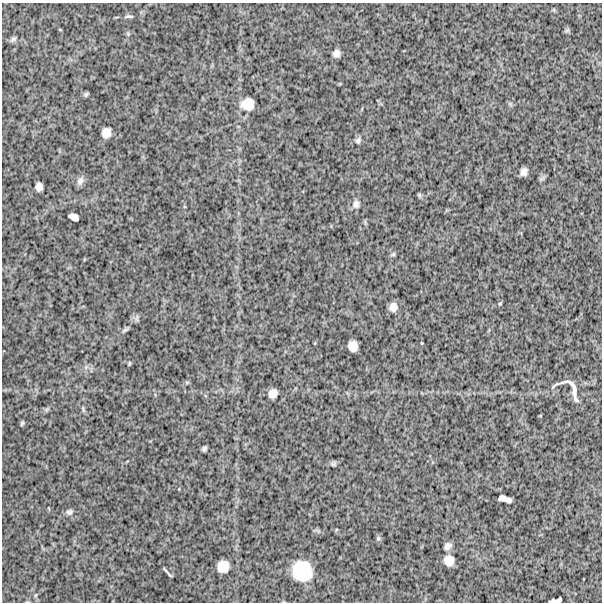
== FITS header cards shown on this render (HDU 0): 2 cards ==
NAXIS1  =                  600
NAXIS2  =                  600

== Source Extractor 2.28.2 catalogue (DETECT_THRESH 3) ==
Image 600 x 600 px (HDU 0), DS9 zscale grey, 1 PNG px = 1 image px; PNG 604 x 604 px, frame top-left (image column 1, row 600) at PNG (2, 3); no overlay
Background 1530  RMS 290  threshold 872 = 3 sigma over >= 5 px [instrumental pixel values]
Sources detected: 39; all 39 listed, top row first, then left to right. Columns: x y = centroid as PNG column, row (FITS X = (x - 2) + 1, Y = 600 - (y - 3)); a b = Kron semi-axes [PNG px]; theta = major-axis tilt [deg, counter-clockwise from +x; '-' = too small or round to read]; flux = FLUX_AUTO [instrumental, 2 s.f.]
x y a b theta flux
554 10 6 4 -72 20000
129 16 13 5 2 56000
567 30 7 4 19 30000
13 39 9 5 30 49000
336 54 7 6 - 97000
86 94 6 4 37 37000
248 104 13 12 - 280000
106 133 9 7 68 160000
358 140 9 7 65 58000
524 172 7 6 - 98000
80 181 13 8 67 83000
39 187 7 6 - 110000
419 195 6 5 - 28000
356 204 11 8 87 91000
74 217 9 6 -22 120000
393 254 6 5 - 34000
500 304 5 4 - 24000
393 307 9 8 - 130000
125 330 10 4 32 40000
422 343 4 3 - 15000
353 346 9 8 - 180000
129 363 5 3 - 21000
572 384 51 14 -4 220000
574 392 19 4 -83 140000
273 393 8 7 - 140000
83 409 9 3 -79 29000
22 423 6 4 72 29000
204 448 5 4 - 43000
333 464 9 6 20 42000
505 499 13 5 -15 140000
69 512 9 7 28 60000
378 539 7 6 - 40000
447 546 10 7 38 81000
449 560 9 8 - 200000
223 566 10 10 - 260000
302 571 18 16 -51 780000
167 572 12 2 -49 35000
36 595 6 3 70 25000
556 600 12 4 9 86000
At the frame edge (FLAGS 8, measured only in part): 1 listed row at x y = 556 600